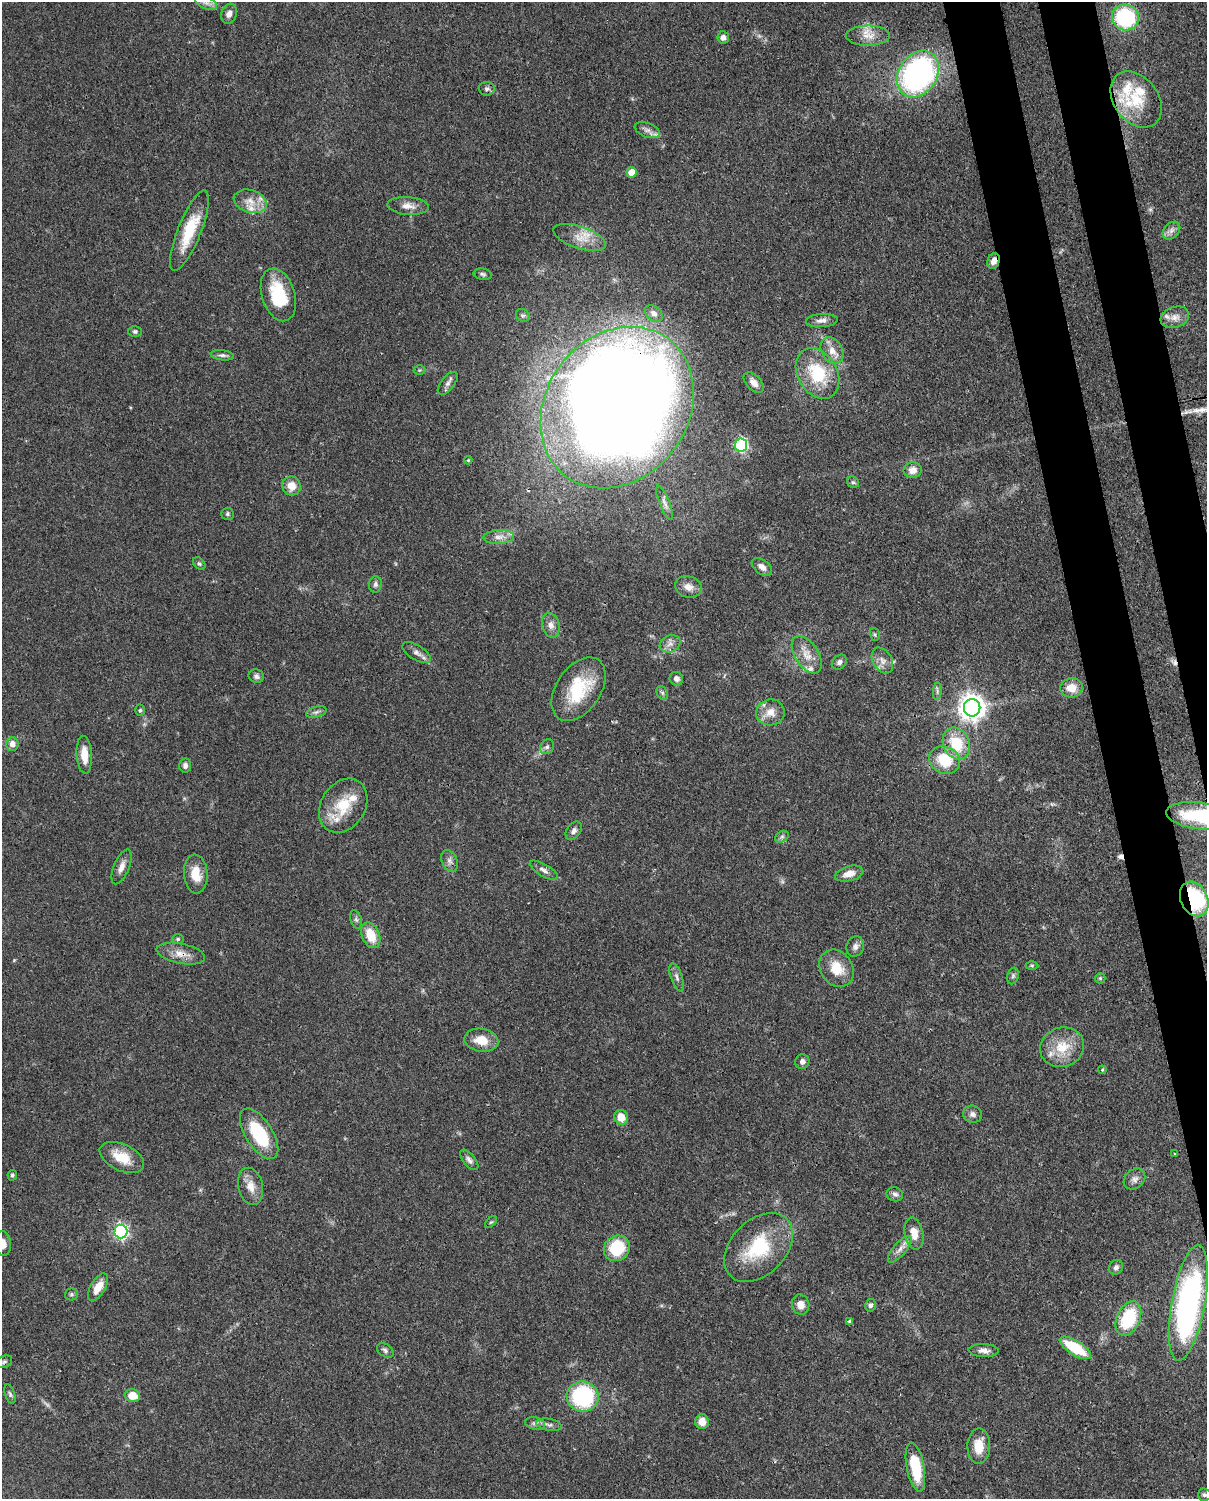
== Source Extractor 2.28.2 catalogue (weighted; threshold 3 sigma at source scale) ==
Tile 6 of 4 x 3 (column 2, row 2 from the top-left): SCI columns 1294-2498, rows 1762-3258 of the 4999 x 4907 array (HDU 1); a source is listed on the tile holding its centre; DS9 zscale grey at full resolution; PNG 1209 x 1501 px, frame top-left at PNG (2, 2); each listed source drawn as its Kron ellipse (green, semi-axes under 4 px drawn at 4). Shown black and unused: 6% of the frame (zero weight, under 3 of 4 exposures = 7% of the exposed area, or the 3 px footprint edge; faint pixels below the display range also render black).
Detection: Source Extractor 2.28.2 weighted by HDU 2 'WHT'; one run over the whole footprint, this tile lists its part. Background 0.0857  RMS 0.0039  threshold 0.0174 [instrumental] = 3 sigma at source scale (4.5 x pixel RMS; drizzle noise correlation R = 1.50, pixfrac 1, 0.05/0.05 arcsec/px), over >= 5 px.
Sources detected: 139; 1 inside a brighter object's white glare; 2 cosmic-ray / hot-pixel residue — neither listed nor drawn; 9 inside a brighter listed object's ellipse — not listed separately; the other 127 listed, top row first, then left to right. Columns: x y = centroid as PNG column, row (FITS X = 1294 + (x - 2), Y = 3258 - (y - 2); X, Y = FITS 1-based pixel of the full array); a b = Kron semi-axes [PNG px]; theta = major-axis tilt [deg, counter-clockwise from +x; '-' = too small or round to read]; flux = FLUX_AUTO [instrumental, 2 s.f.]
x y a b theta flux
206 3 11 6 -24 1.9
229 14 10 7 70 2.1
1125 17 13 13 - 35
868 36 22 10 1 5.2
723 37 6 6 - 1.8
918 74 25 19 57 100
487 89 8 7 - 1.2
1136 99 31 22 -53 15
647 130 13 7 -21 2.1
632 172 5 5 - 5.8
250 201 17 11 -17 5
408 206 21 9 -4 3.3
189 231 43 11 68 14
1171 231 10 7 46 1.9
580 237 27 11 -19 6.1
994 261 8 6 72 2.6
483 274 9 5 -10 0.96
278 295 27 16 -73 19
654 313 10 7 -42 2
523 315 7 6 - 0.93
1175 317 14 10 18 3.4
822 320 16 6 3 2.2
135 332 7 5 1 0.77
832 351 14 10 -61 3.8
222 355 12 5 -6 1.2
419 370 6 5 - 0.52
817 373 27 19 -59 19
448 383 13 6 51 1.7
754 383 12 7 -47 2.7
617 408 86 71 53 850
741 445 6 6 - 54
468 460 4 3 - 0.4
913 470 9 8 - 3.2
853 482 6 5 - 0.71
291 486 9 9 - 4.9
665 503 18 5 -68 1.8
227 514 6 6 - 0.81
499 537 15 7 3 2.9
199 564 7 5 -47 0.72
762 567 11 7 -35 2.4
375 584 8 6 85 1.2
688 587 13 10 -17 3.1
551 625 12 8 -74 2.5
875 634 6 5 - 0.6
670 644 10 8 22 2.2
417 653 16 7 -31 2.1
807 655 21 11 -57 5.4
882 660 14 9 -59 2.8
839 662 8 6 44 1.4
256 676 8 6 -19 1.3
676 679 7 6 - 1.6
1071 688 11 9 6 5.4
579 689 35 22 56 20
937 691 9 3 86 0.78
662 693 7 5 -59 0.88
972 708 9 8 - 390
140 710 6 5 - 0.58
316 712 10 5 16 1.2
770 712 14 13 - 4.8
956 743 16 13 -64 14
12 744 7 6 - 2.7
547 747 8 6 55 1.1
84 755 19 7 -86 5.6
944 760 16 13 -27 13
185 765 7 6 - 1.5
343 806 29 22 58 13
1200 816 34 13 -7 27
574 831 10 7 53 1.5
782 837 7 5 29 0.96
450 861 11 7 -65 1.8
122 867 19 7 67 2.9
544 870 16 6 -30 1.8
196 874 19 12 -85 6.9
849 874 14 7 14 4
1194 899 18 13 -64 34
356 919 9 5 -74 0.97
371 935 13 8 -67 8.6
178 939 6 5 - 0.62
855 946 10 8 70 1.8
181 954 25 10 -11 4.7
1032 965 6 4 0 0.58
837 968 20 16 -56 8.2
1013 976 8 5 74 0.83
677 977 15 5 -71 1.6
1100 978 5 5 - 0.58
481 1040 17 11 -9 6.6
1062 1047 22 19 20 11
802 1062 7 7 - 1.5
1102 1070 4 3 - 0.43
972 1114 9 8 - 1.6
621 1117 7 7 - 5.2
259 1134 29 13 -58 22
1174 1154 4 3 - 0.35
122 1157 24 13 -25 8.6
469 1160 12 6 -50 1.4
12 1175 5 5 - 0.81
1134 1179 12 9 42 2.1
251 1186 19 12 -76 4.9
895 1194 8 7 - 1.3
491 1222 7 4 43 0.52
121 1232 7 6 - 87
914 1233 16 9 -78 5
3 1244 12 8 -84 3.2
758 1247 40 27 45 25
617 1248 13 12 - 17
900 1249 16 6 50 2.6
1116 1267 8 6 52 1.2
98 1287 15 7 59 5.5
71 1294 6 6 - 0.77
1188 1303 59 16 80 110
800 1305 10 8 -73 3
870 1305 6 5 - 0.89
1128 1318 18 11 66 21
849 1321 3 3 - 1.3
1075 1348 18 7 -32 17
385 1350 9 6 -35 1.2
984 1350 15 6 -2 2.1
4 1362 8 6 25 0.92
10 1394 10 5 -71 0.88
132 1396 8 6 -16 5.9
583 1397 16 15 - 37
702 1422 7 7 - 3.9
535 1423 10 6 -13 1.3
549 1425 13 6 -10 1.4
979 1446 18 11 89 7
915 1467 25 9 -80 17
1204 1495 6 6 - 0.97
Overlapping masked pixels (flux is a lower limit): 5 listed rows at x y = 994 261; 617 408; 1200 816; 1194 899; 181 954
Isophote crosses this tile's border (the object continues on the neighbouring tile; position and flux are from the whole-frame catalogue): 2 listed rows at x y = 1200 816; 3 1244